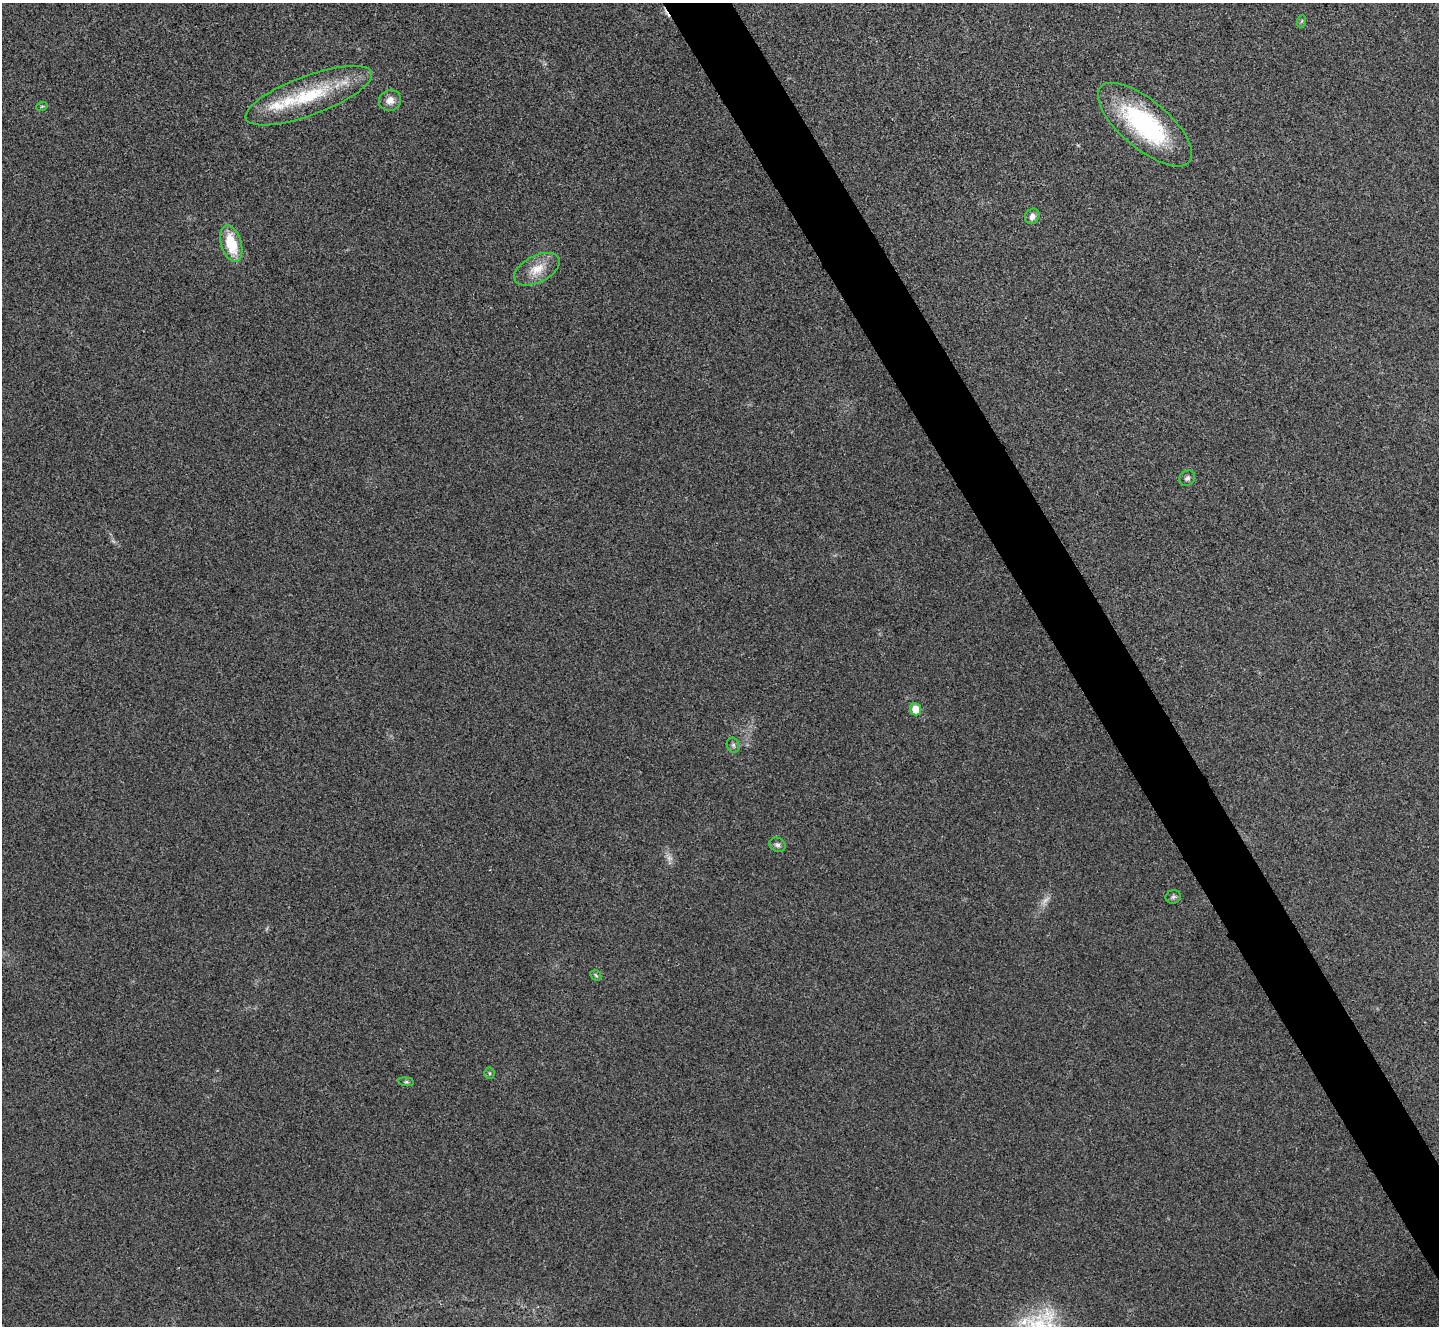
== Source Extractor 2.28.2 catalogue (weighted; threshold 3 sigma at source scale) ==
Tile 6 of 4 x 4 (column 2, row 2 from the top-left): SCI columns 1444-2880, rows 2809-4132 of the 5762 x 5752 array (HDU 1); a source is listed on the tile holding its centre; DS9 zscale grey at full resolution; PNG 1441 x 1328 px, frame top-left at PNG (2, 3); each listed source drawn as its Kron ellipse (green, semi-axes under 4 px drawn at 4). Shown black and unused: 4% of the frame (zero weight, under 3 of 4 exposures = <1% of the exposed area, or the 3 px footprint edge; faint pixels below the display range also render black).
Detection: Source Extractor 2.28.2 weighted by HDU 2 'WHT'; one run over the whole footprint, this tile lists its part. Background 0.034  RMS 0.0062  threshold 0.0278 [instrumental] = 3 sigma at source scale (4.5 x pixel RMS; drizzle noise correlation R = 1.50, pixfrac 1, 0.05/0.05 arcsec/px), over >= 5 px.
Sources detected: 20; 2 too faint to see at this stretch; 1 cosmic-ray / hot-pixel residue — neither listed nor drawn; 1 inside a brighter listed object's ellipse — not listed separately; the other 16 listed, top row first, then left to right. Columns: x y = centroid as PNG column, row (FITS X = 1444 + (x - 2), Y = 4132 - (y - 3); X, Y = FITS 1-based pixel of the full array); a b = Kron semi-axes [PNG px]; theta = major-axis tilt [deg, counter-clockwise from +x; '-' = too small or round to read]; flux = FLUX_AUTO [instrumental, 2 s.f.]
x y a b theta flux
1302 21 6 4 71 0.77
309 96 67 20 20 48
390 100 11 10 - 5.1
42 106 6 3 18 0.68
1145 125 58 24 -40 81
1032 216 8 7 - 3.1
231 244 19 10 -73 22
537 269 25 13 27 11
1187 478 8 7 - 2
916 709 6 5 - 12
733 745 7 6 - 1.6
777 845 8 7 - 2.1
1173 897 8 6 21 1.4
596 975 6 4 -45 0.9
489 1073 5 5 - 0.98
406 1082 8 4 -8 0.97